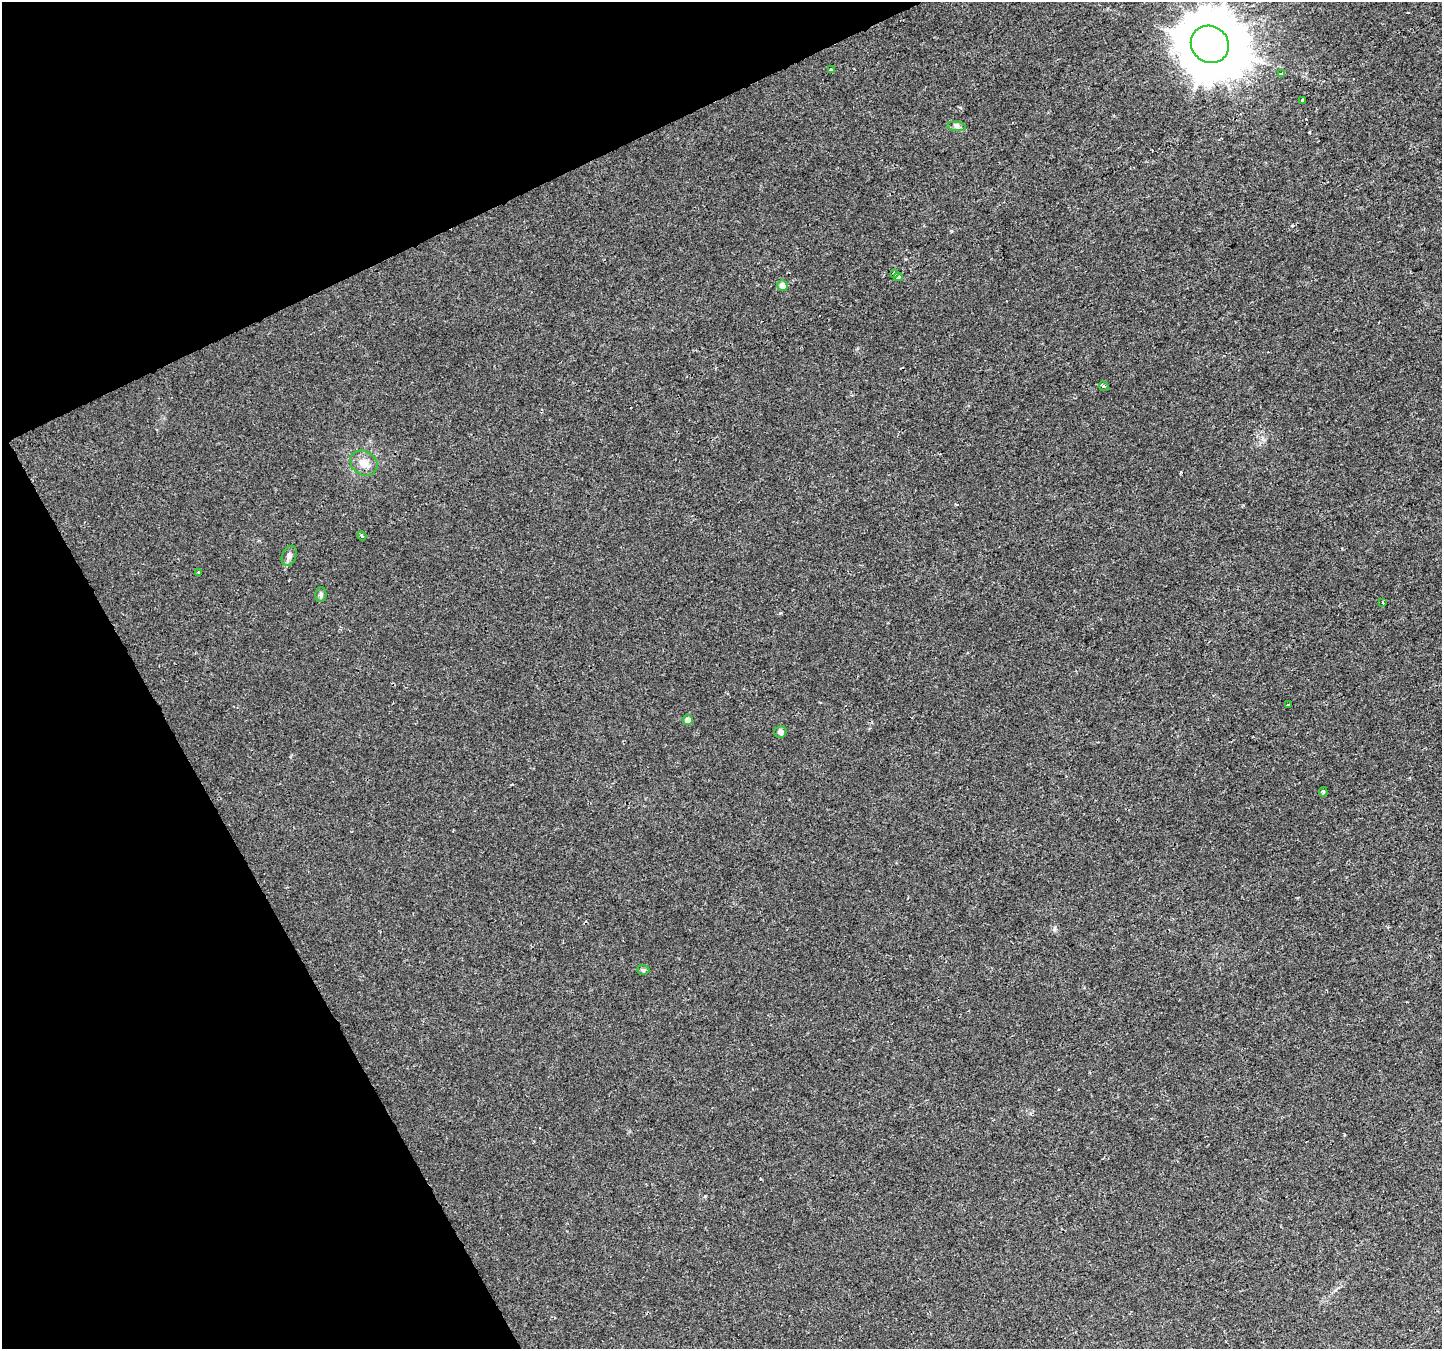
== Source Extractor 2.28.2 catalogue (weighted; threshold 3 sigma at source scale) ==
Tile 5 of 4 x 4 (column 1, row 2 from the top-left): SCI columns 1-1440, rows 2795-4141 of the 5769 x 5649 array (HDU 1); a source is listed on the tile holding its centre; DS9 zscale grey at full resolution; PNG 1444 x 1351 px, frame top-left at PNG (2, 2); each listed source drawn as its Kron ellipse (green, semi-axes under 4 px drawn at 4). Shown black and unused: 23% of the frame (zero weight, under 2 of 3 exposures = <1% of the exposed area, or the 3 px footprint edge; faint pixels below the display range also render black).
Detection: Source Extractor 2.28.2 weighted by HDU 2 'WHT'; one run over the whole footprint, this tile lists its part. Background 0.00101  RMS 0.0023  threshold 0.0102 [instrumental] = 3 sigma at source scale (4.5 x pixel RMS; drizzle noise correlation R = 1.50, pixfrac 1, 0.0396/0.0396 arcsec/px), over >= 5 px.
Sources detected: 22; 2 cosmic-ray / hot-pixel residue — neither listed nor drawn; the other 20 listed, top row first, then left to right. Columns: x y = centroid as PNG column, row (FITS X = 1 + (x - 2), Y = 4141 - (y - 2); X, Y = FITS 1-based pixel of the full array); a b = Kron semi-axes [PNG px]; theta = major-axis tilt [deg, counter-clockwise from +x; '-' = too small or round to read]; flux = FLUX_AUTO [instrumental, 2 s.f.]
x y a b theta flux
1210 44 20 18 -38 1700
831 70 4 3 - 0.57
1281 73 3 2 - 0.36
1302 100 4 3 - 0.21
957 126 9 4 -8 0.67
894 273 3 3 - 1.4
898 277 4 3 - 4.5
782 286 5 5 - 2.6
1104 386 5 4 - 0.34
364 463 14 12 -32 2.6
362 536 4 3 - 0.26
289 556 10 7 67 0.89
199 572 3 3 - 0.25
321 595 7 5 89 0.49
1383 602 3 2 - 0.24
1289 705 3 3 - 0.98
688 720 5 4 - 1.7
780 732 6 6 - 0.94
1323 792 5 4 - 0.27
643 970 6 5 - 0.37
Overlapping masked pixels (flux is a lower limit): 1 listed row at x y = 898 277
Isophote crosses this tile's border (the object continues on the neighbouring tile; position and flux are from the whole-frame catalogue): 1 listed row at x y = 1210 44